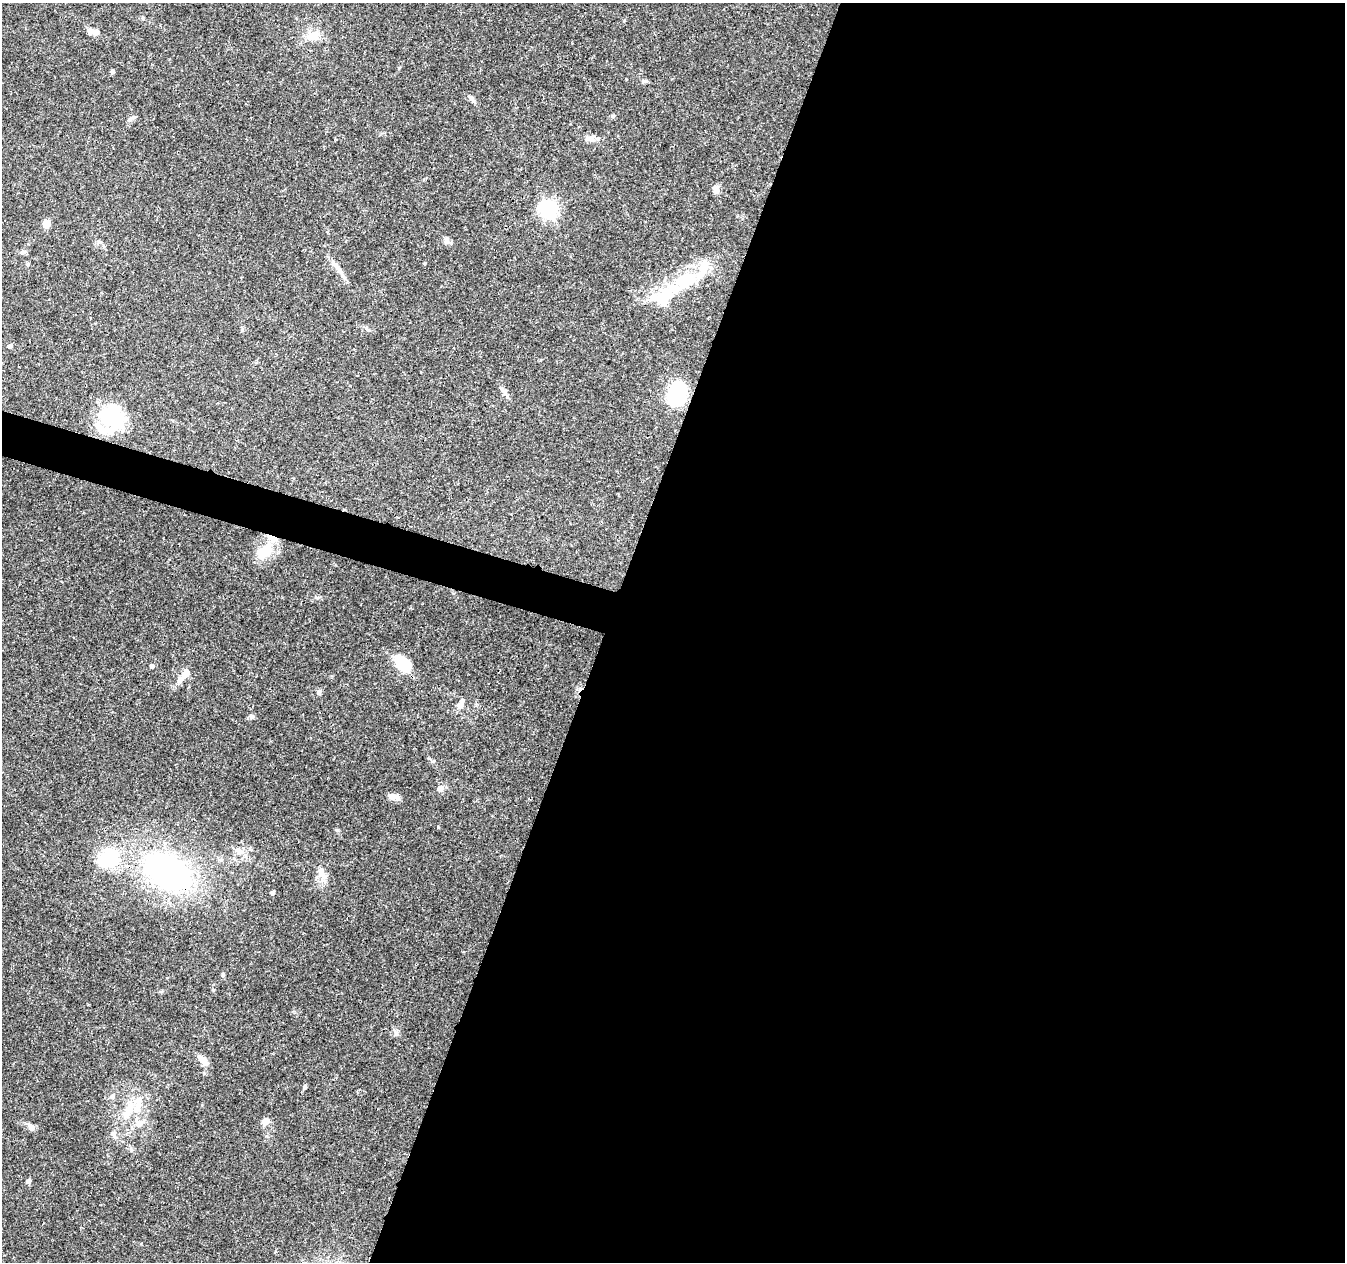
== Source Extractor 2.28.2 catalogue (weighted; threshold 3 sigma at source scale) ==
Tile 12 of 4 x 4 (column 4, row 3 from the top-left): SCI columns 4041-5383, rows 1542-2801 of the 5388 x 5541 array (HDU 1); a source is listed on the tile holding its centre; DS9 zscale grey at full resolution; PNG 1347 x 1264 px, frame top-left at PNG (2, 3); no overlay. Shown black and unused: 57% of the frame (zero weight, under 3 of 4 exposures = <1% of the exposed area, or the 3 px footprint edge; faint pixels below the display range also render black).
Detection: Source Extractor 2.28.2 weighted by HDU 2 'WHT'; one run over the whole footprint, this tile lists its part. Background 0.0487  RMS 0.0025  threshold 0.0113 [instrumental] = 3 sigma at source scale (4.5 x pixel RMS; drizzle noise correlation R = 1.50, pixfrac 1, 0.0396/0.0396 arcsec/px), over >= 5 px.
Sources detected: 55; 1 inside a brighter object's white glare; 1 cosmic-ray / hot-pixel residue — not listed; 8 inside a brighter listed object's ellipse — not listed separately; the other 45 listed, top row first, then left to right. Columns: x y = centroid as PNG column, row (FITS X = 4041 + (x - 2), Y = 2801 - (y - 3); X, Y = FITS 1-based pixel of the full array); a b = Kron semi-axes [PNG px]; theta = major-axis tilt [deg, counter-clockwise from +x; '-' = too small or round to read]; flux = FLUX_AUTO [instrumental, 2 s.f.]
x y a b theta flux
95 32 9 7 -7 1.5
314 36 20 11 1 3.2
112 72 5 4 - 0.52
644 81 8 4 18 0.45
613 116 6 5 - 0.43
130 119 6 5 - 0.56
589 139 15 7 6 1.4
716 189 12 8 -85 1.2
548 209 7 7 - 90
46 224 8 7 - 2.2
447 240 11 7 85 0.91
99 242 7 4 -44 0.56
23 252 7 4 0 0.5
338 268 23 5 -55 1.9
684 280 29 17 38 12
663 299 20 13 45 13
10 346 5 4 - 0.81
503 391 14 5 -45 0.98
677 394 19 14 71 19
113 413 40 24 51 18
264 551 21 12 43 7.2
403 664 24 13 -42 6.6
151 666 5 5 - 0.46
186 673 10 7 65 1.9
319 692 8 6 73 0.59
459 705 9 6 -16 0.96
252 717 7 6 - 0.68
440 789 7 6 - 1.1
393 797 12 7 -9 1.7
337 830 6 4 -17 0.3
240 851 14 8 -38 1.8
108 858 22 17 38 16
168 872 34 24 -32 74
321 872 15 10 -82 2.2
272 893 5 5 - 0.54
223 974 6 4 -88 0.38
202 1060 15 8 -50 2.1
305 1087 6 5 - 0.45
112 1097 7 4 58 0.48
128 1110 29 10 70 4.9
265 1121 9 7 64 1.6
139 1123 8 8 - 2.1
31 1127 9 7 -59 1.1
113 1134 9 5 -73 0.77
28 1181 5 5 - 0.77
Overlapping masked pixels (flux is a lower limit): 1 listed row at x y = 168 872
Unlisted compact peaks at least as high as the median listed source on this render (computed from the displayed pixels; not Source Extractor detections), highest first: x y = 438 827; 317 598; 213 990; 396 1033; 473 101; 425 263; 141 1244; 626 79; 266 1136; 399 68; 433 761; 624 20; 131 1150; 143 18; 737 216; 242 330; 332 676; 161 992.